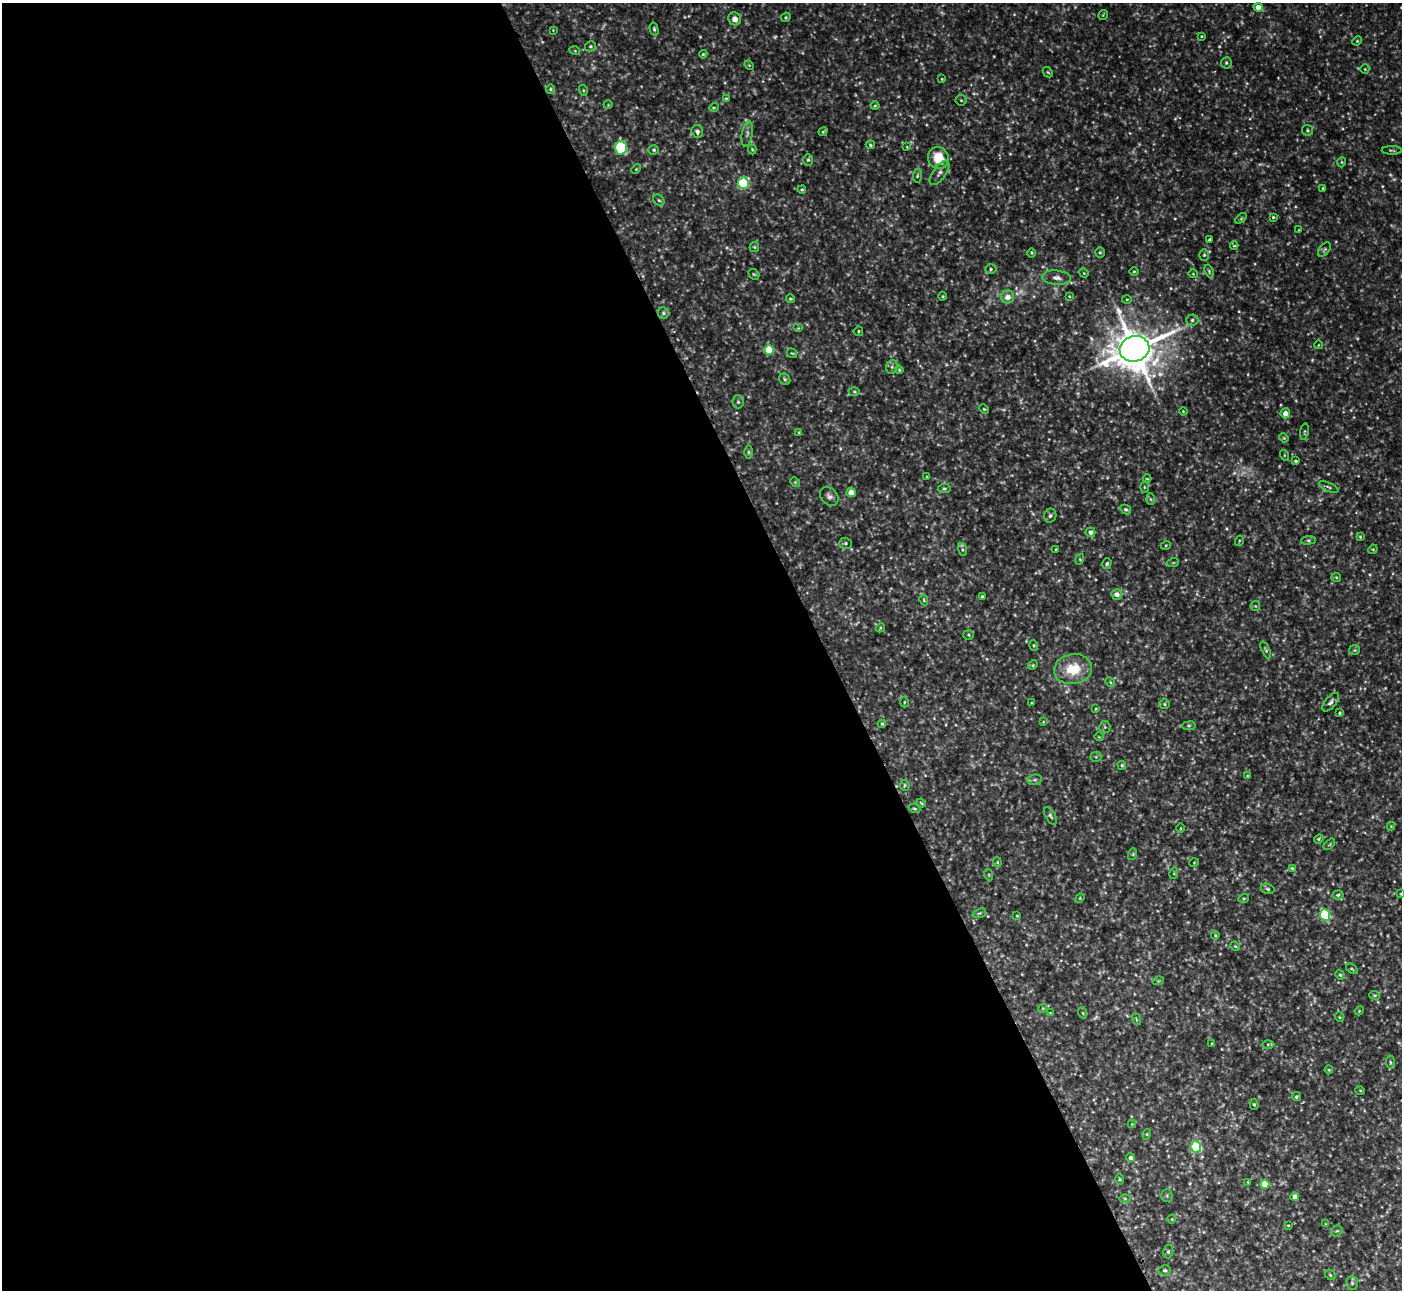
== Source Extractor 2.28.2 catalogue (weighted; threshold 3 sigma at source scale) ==
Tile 9 of 4 x 4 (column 1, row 3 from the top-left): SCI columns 67-1466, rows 1573-2860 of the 6173 x 5943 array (HDU 1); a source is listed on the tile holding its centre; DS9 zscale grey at full resolution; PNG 1404 x 1292 px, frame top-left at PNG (2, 3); each listed source drawn as its Kron ellipse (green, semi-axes under 4 px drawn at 4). Shown black and unused: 59% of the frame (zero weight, under 2 of 3 exposures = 1% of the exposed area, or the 3 px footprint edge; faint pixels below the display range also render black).
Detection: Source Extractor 2.28.2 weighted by HDU 2 'WHT'; one run over the whole footprint, this tile lists its part. Background 0.0722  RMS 0.01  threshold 0.0452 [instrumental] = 3 sigma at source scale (4.5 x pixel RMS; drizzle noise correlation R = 1.50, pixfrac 1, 0.05/0.05 arcsec/px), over >= 5 px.
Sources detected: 218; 20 too faint to see at this stretch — neither listed nor drawn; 1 inside a brighter listed object's ellipse — not listed separately; the other 197 listed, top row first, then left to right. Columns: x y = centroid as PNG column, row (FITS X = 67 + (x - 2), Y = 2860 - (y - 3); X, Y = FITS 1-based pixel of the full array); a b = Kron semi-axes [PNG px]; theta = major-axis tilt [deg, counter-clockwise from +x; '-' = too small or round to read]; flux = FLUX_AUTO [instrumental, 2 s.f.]
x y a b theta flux
1258 7 5 4 - 8.6
1103 15 5 3 - 0.92
786 17 5 4 - 1.1
735 19 7 6 - 5.6
654 29 6 4 -76 1.7
553 30 3 3 - 0.76
1202 36 3 3 - 0.91
1357 41 5 4 - 1
590 46 5 5 - 1.7
575 51 5 3 - 0.93
703 54 4 3 - 0.95
1226 63 5 5 - 1.8
749 65 5 4 - 0.89
1365 69 5 4 - 1.2
1048 72 6 4 -44 1.3
942 79 4 2 - 0.72
550 89 4 4 - 1.3
583 90 5 3 - 1.1
726 98 4 3 - 0.86
961 100 5 5 - 1.3
608 105 4 3 - 0.65
875 106 4 4 - 1
714 107 5 3 - 0.84
1308 130 5 5 - 1.5
697 131 6 5 - 3.7
823 132 5 3 - 1.1
747 134 13 5 80 3.8
870 145 5 4 - 1.2
907 147 3 2 - 0.71
621 148 7 6 - 56
752 149 5 4 - 1.1
654 150 5 4 - 1.4
1392 150 10 3 -1 1.5
938 158 11 10 - 23
808 160 6 5 - 1.7
1342 162 5 3 - 1
636 169 5 4 - 1
939 173 14 6 55 4.6
917 176 7 4 83 1.5
743 183 6 5 - 100
1323 188 4 3 - 0.87
802 190 4 3 - 1.3
659 200 6 5 - 1.7
1273 217 3 3 - 1.1
1241 218 6 3 38 1.2
1298 230 4 2 - 0.63
1210 240 4 3 - 2.1
1234 246 4 3 - 0.86
754 247 5 4 - 1.2
1324 249 8 5 51 1.8
1100 252 5 4 - 1.3
1032 253 5 3 - 1
1204 255 6 5 - 1.5
991 269 5 4 - 1.5
1134 271 4 3 - 0.89
1209 271 6 4 -67 1.5
1084 273 5 4 - 0.98
754 274 6 4 -41 1.3
1193 274 5 3 - 0.78
1057 278 14 7 -5 5.6
943 296 4 3 - 0.84
1069 296 3 2 - 0.75
1008 297 6 6 - 7.6
790 299 4 4 - 1.4
1127 299 5 3 - 0.93
663 313 6 5 - 2.3
1192 320 6 5 - 2.3
798 328 5 4 - 1.1
858 331 5 2 - 1
1318 345 4 3 - 0.65
1134 349 15 12 15 3500
769 350 5 5 - 46
792 353 5 3 - 0.92
892 367 7 5 70 2.3
899 370 4 3 - 0.98
785 379 6 5 - 1.7
854 391 5 3 - 1.1
738 402 6 5 - 2
984 409 5 3 - 1
1183 411 4 3 - 0.82
1285 413 5 5 - 8.1
799 432 4 3 - 0.91
1304 432 8 3 81 1.2
1284 438 5 4 - 0.94
748 452 6 4 -89 1.7
1284 455 5 3 - 0.9
1296 461 3 3 - 1.4
927 477 4 3 - 0.79
1147 479 4 3 - 0.76
795 482 5 4 - 1.1
1144 487 6 4 -90 1
1329 487 10 3 -24 1.6
944 488 6 4 7 1.5
851 492 4 4 - 11
829 496 10 8 -47 4.1
1150 499 6 4 -87 1.5
1126 510 6 4 -30 2.2
1050 516 7 6 - 2.5
1090 532 5 5 - 4.2
1360 537 4 4 - 0.93
1308 540 7 4 7 1.5
1239 541 5 3 - 0.99
846 543 6 5 - 1.9
1166 545 5 3 - 1
1056 549 3 2 - 0.93
1373 549 5 4 - 0.9
962 550 7 3 -71 1.6
1080 559 5 3 - 1
1173 563 6 3 19 1.1
1107 564 5 4 - 1.6
1336 577 5 4 - 1.1
1117 594 5 5 - 6.7
982 597 3 3 - 1.5
924 600 5 4 - 1
1255 606 5 5 - 1.3
880 628 5 3 - 1.1
969 635 5 5 - 1.5
1034 645 5 4 - 1.4
1266 650 9 4 -66 1.8
1354 650 5 5 - 1.4
1033 665 5 4 - 1.1
1073 669 19 15 9 29
1110 682 5 4 - 1.2
904 702 5 3 - 0.94
1331 702 11 5 49 3.5
1031 703 4 2 - 0.67
1164 704 5 5 - 1.6
1096 709 4 3 - 0.84
1340 713 4 3 - 1.3
1043 722 4 3 - 0.81
882 724 4 4 - 1.1
1189 726 7 3 8 1.3
1105 727 6 5 - 1.7
1099 737 5 3 - 0.74
1096 757 5 5 - 1.4
1122 765 5 3 - 1.1
1247 776 4 3 - 1.1
1035 780 7 5 7 2
905 785 5 5 - 1.4
921 803 5 3 - 0.93
915 808 6 3 -19 1.2
1050 816 9 5 -60 2.3
1391 826 4 4 - 0.88
1181 828 5 3 - 0.84
1319 839 5 4 - 1.2
1329 844 7 4 45 1.3
1133 854 6 4 73 1.2
997 862 5 4 - 0.97
1194 863 5 3 - 0.74
1292 868 4 4 - 1
1174 873 6 3 73 1.1
989 875 6 3 -72 1.1
1268 889 7 5 -17 1.8
1401 894 3 2 - 0.79
1338 895 5 4 - 1.4
1080 898 5 4 - 0.95
1244 898 5 3 - 0.87
979 913 7 4 19 1.4
1325 915 6 5 - 81
1017 916 4 3 - 0.77
1215 935 4 4 - 1
1235 946 5 4 - 1.1
1352 969 6 3 -37 1.2
1340 975 5 4 - 1.2
1158 981 6 3 17 1.1
1375 995 5 4 - 1.3
1043 1008 4 3 - 0.86
1359 1011 4 3 - 0.88
1050 1013 4 4 - 0.74
1083 1013 6 3 -71 1.1
1339 1017 5 3 - 0.88
1136 1019 6 3 -72 1.2
1212 1044 4 2 - 0.77
1268 1044 6 4 0 1.5
1390 1062 7 4 -84 1.7
1329 1070 4 3 - 0.85
1360 1090 5 3 - 0.82
1296 1097 5 4 - 1.4
1254 1104 5 4 - 1.6
1132 1124 4 4 - 0.84
1147 1134 5 3 - 0.97
1196 1147 5 5 - 120
1130 1158 4 4 - 2.6
1119 1179 6 4 -90 1.3
1248 1182 3 3 - 0.68
1265 1184 4 4 - 18
1167 1196 6 5 - 1.7
1295 1197 4 4 - 5.8
1125 1199 6 4 -1 1.4
1172 1219 4 3 - 0.72
1325 1224 4 2 - 0.65
1288 1225 3 2 - 0.8
1337 1231 6 5 - 1.7
1168 1252 7 5 76 1.8
1165 1270 6 5 - 1.7
1330 1275 6 4 -47 1.4
1352 1283 7 5 -88 1.9
Isophote crosses this tile's border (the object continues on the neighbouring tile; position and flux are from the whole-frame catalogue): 1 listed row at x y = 1401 894
Unlisted compact peaks at least as high as the median listed source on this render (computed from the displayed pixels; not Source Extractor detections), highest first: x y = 1239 311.